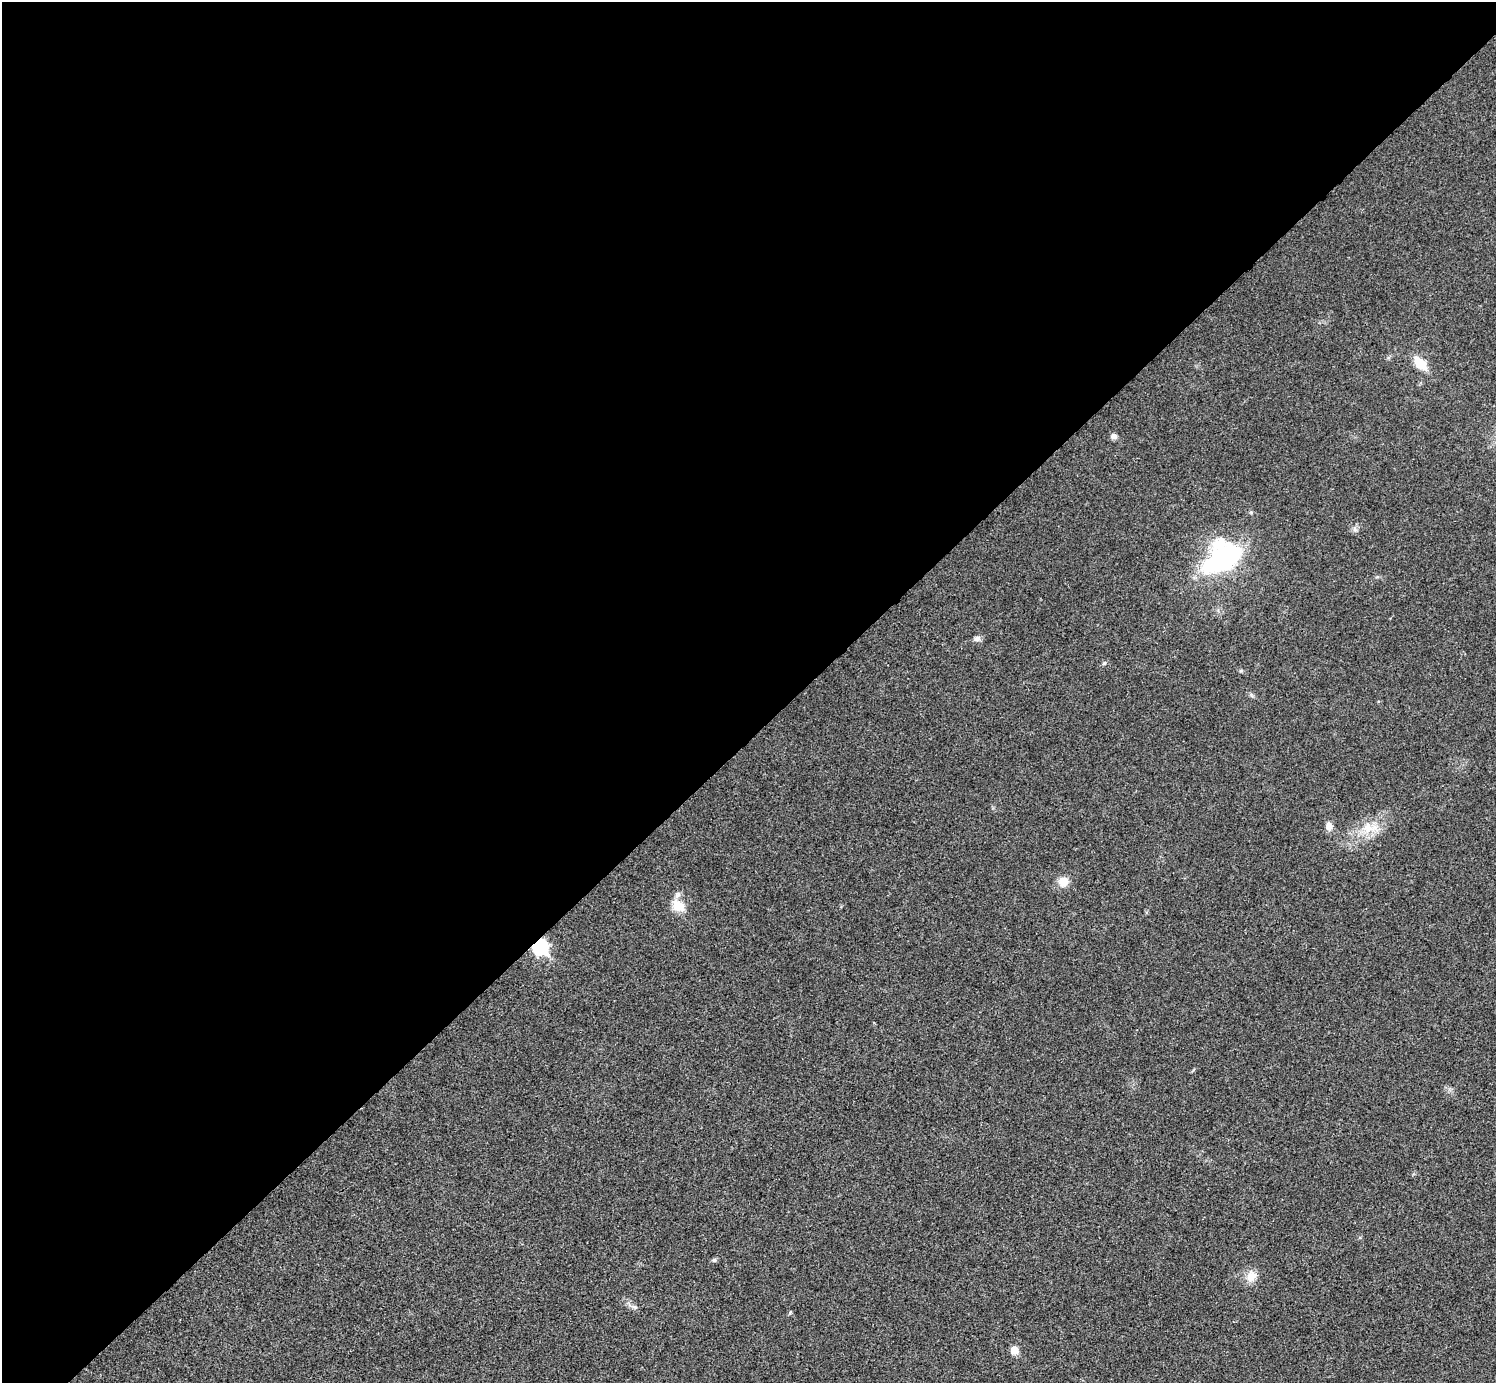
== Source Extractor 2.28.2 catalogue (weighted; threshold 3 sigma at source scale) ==
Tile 2 of 4 x 4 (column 2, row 1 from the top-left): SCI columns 1500-2993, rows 4445-5825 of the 5983 x 5983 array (HDU 1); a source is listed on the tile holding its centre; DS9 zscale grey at full resolution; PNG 1498 x 1385 px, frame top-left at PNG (2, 2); no overlay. Shown black and unused: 53% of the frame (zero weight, under 3 of 4 exposures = <1% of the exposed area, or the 3 px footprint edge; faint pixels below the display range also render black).
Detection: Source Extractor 2.28.2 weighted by HDU 2 'WHT'; one run over the whole footprint, this tile lists its part. Background 0.0222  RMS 0.0054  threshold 0.0242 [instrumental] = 3 sigma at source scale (4.5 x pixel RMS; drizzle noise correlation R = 1.50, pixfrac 1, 0.05/0.05 arcsec/px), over >= 5 px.
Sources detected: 13; all 13 listed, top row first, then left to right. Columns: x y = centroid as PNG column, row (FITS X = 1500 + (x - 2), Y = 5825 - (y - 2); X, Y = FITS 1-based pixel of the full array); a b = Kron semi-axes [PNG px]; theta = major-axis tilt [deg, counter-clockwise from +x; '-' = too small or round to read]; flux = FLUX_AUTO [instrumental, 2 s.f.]
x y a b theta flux
1420 363 15 8 -48 12
1114 436 8 6 -42 1.9
1222 559 32 19 36 100
977 639 8 7 - 1.9
1104 663 6 5 - 0.85
1329 826 9 7 -89 3.1
1368 828 17 10 -87 7.2
1063 881 11 10 - 5.6
679 906 14 11 -42 9.1
540 947 7 7 - 110
714 1260 6 5 - 0.89
1251 1276 15 12 41 5.7
1014 1350 5 5 - 10
Overlapping masked pixels (flux is a lower limit): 1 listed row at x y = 540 947
Unlisted compact peaks at least as high as the median listed source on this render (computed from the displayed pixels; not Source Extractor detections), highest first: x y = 790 1313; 1251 512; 1241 671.